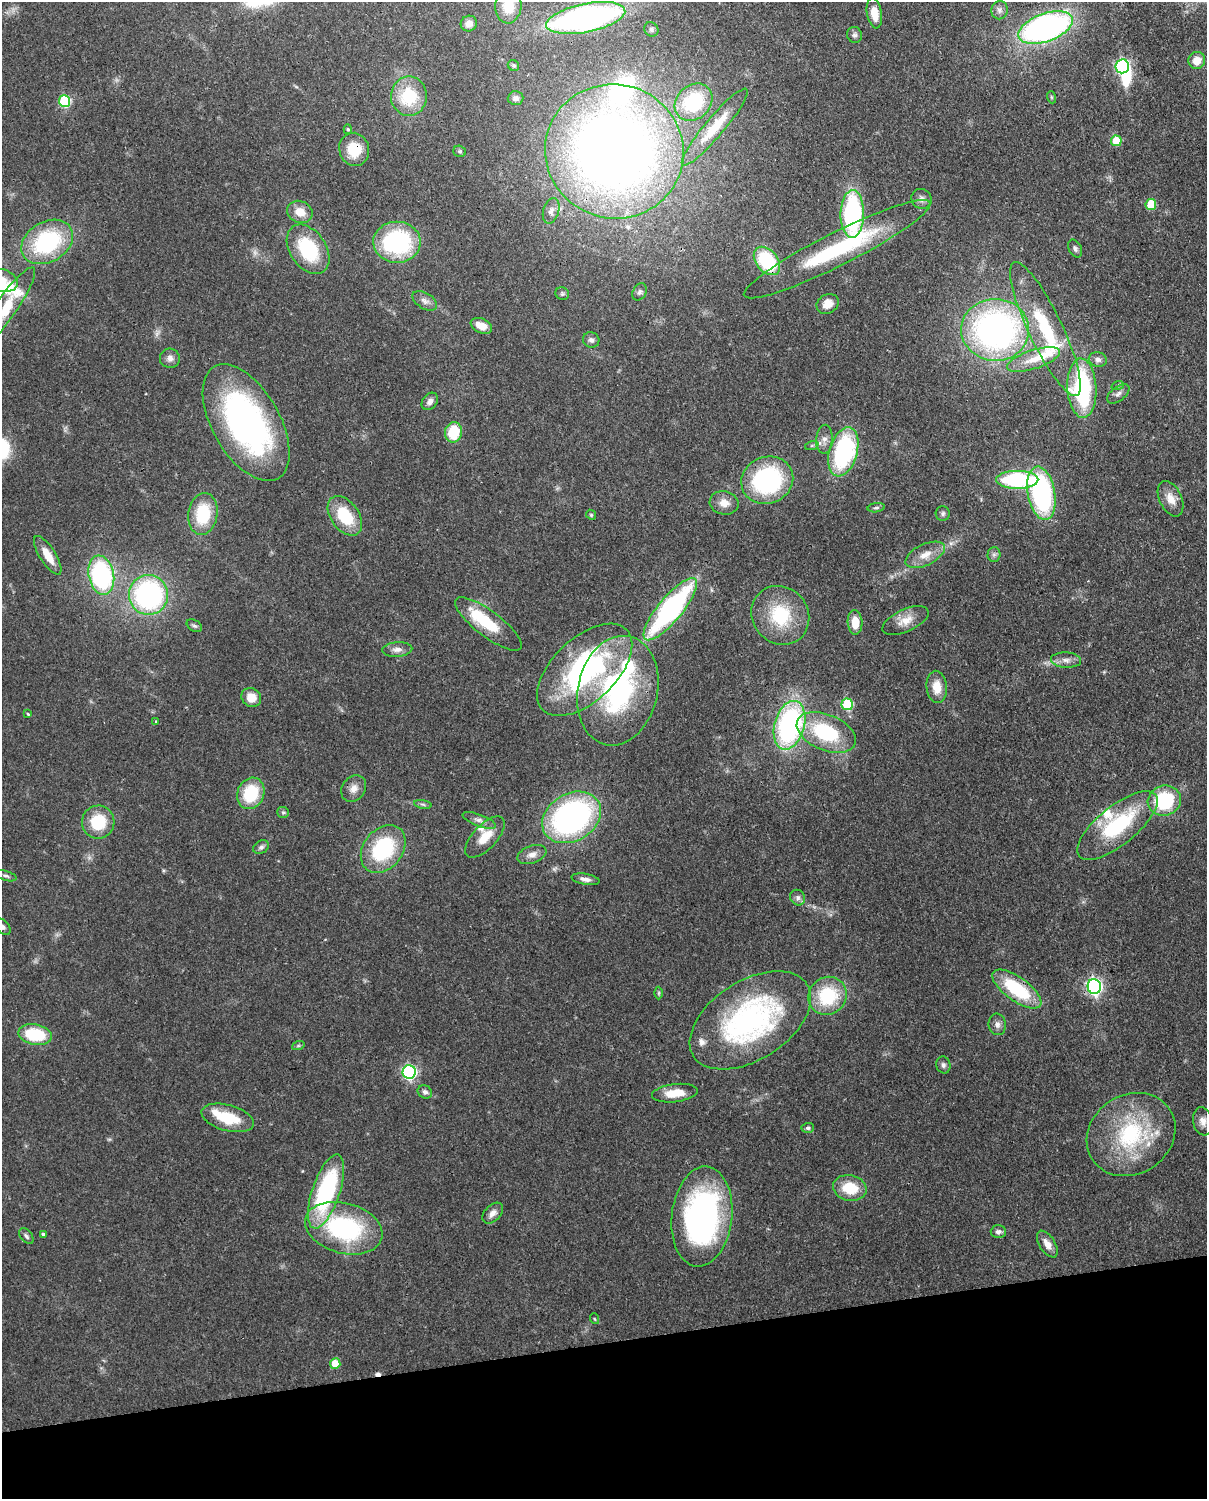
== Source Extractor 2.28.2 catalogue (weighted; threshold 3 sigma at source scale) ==
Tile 10 of 4 x 3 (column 2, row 3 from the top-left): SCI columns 1296-2500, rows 154-1650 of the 5000 x 4909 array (HDU 1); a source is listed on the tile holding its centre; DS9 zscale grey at full resolution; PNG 1209 x 1501 px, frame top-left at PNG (2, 2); each listed source drawn as its Kron ellipse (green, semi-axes under 4 px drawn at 4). Shown black and unused: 10% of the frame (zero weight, under 3 of 4 exposures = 7% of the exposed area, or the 3 px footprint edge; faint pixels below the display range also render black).
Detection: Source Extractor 2.28.2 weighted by HDU 2 'WHT'; one run over the whole footprint, this tile lists its part. Background 0.0858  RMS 0.0039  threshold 0.0177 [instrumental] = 3 sigma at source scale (4.5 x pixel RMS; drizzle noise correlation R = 1.50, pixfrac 1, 0.05/0.05 arcsec/px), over >= 5 px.
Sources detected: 143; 1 too faint to see at this stretch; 2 inside a brighter object's white glare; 1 cosmic-ray / hot-pixel residue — neither listed nor drawn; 8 inside a brighter listed object's ellipse — not listed separately; the other 131 listed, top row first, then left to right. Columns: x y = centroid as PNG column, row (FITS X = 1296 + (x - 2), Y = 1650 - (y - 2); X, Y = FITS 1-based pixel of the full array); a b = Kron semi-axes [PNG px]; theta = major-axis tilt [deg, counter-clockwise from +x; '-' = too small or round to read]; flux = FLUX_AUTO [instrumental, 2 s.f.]
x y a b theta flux
508 6 17 13 87 8.3
1000 10 9 8 - 1.7
874 13 15 7 -80 6.1
586 18 40 14 11 140
469 24 8 7 - 2.7
1046 27 28 14 19 140
651 29 7 6 - 1
855 35 8 7 - 1.2
1197 60 9 8 - 4.4
513 65 6 5 - 0.77
1122 66 7 7 - 73
409 96 20 18 89 18
1051 97 6 4 -71 0.57
515 98 8 7 - 1.5
65 101 6 5 - 32
694 102 20 17 42 22
715 127 50 9 50 11
348 129 5 4 - 0.64
1116 141 5 5 - 11
354 149 16 15 - 12
460 151 6 5 - 0.72
614 151 69 67 -18 420
921 199 10 9 - 2.1
1151 205 5 5 - 16
551 211 13 8 73 2.3
300 212 13 10 -22 5.6
852 214 24 11 89 65
47 242 27 20 30 42
397 242 23 20 0 47
1075 248 9 6 -63 1.2
308 249 27 18 -56 27
837 249 104 16 27 50
767 261 16 11 -50 29
2 280 16 11 -17 6.2
640 292 9 6 62 1.2
562 294 7 6 - 0.81
425 301 14 7 -31 2.1
828 304 11 9 30 3.9
6 308 48 10 56 15
481 326 11 7 -23 4.6
1045 329 73 17 -64 32
995 330 34 31 -2 150
591 340 8 7 - 1.5
170 358 10 9 - 2.3
1033 359 27 9 18 7.4
1098 360 9 7 -14 1.7
1118 385 6 4 19 0.59
1082 388 29 14 -87 50
1118 394 13 7 37 1.8
430 401 9 7 52 1.9
246 423 64 33 -60 120
454 432 10 8 79 14
824 439 14 8 87 2.7
812 445 7 4 19 0.69
843 452 25 14 73 57
767 480 26 23 21 56
1017 480 21 9 0 48
1041 493 27 13 -79 70
1171 499 19 11 -65 4.9
724 503 14 11 -12 4.4
876 508 8 4 7 0.85
203 514 21 14 81 19
943 514 7 7 - 0.93
591 515 5 4 - 0.55
345 516 22 14 -54 17
994 554 7 6 - 1.2
48 555 22 8 -58 6.3
925 555 21 10 25 5.5
101 575 20 12 -78 58
148 595 20 19 - 79
670 609 39 12 50 87
780 615 30 28 -49 23
905 621 25 11 24 5.4
855 622 12 7 -86 6.6
488 624 40 13 -37 19
194 626 8 5 -30 0.94
397 649 15 7 4 2.5
1066 660 15 7 -3 2.7
585 670 58 31 43 79
937 687 16 10 -85 5.7
618 691 55 40 77 74
251 697 10 9 - 5.3
847 704 6 5 - 24
28 714 4 4 - 0.44
156 721 3 3 - 0.4
790 725 25 15 74 82
826 732 31 18 -23 31
354 789 14 11 53 3.3
251 793 16 13 65 18
1164 801 17 15 16 28
423 804 9 4 -9 0.84
283 812 6 5 - 0.67
572 817 31 23 31 110
479 820 18 6 -21 2.3
98 822 16 16 - 16
1117 825 49 19 39 35
485 837 26 12 47 7.9
261 847 8 6 29 1.2
383 849 26 19 51 33
532 855 15 8 19 3
6 876 11 4 -17 1.2
585 879 14 5 -9 2.1
798 898 8 7 - 1.4
2 927 10 6 -46 1.4
1094 987 7 6 - 120
1017 989 29 12 -36 26
659 993 6 4 89 0.59
828 996 20 18 41 24
750 1020 67 39 33 93
997 1024 11 9 -83 2.1
35 1034 17 10 -11 21
298 1046 6 4 19 0.63
943 1065 8 7 - 1.2
409 1072 7 6 - 75
425 1092 7 6 - 1.4
675 1093 23 9 6 7.9
228 1118 27 13 -15 15
1203 1121 14 9 -79 2.8
808 1128 6 5 - 0.89
1131 1135 46 39 33 44
850 1188 17 13 -11 12
326 1191 39 14 71 56
493 1213 12 8 46 2.3
702 1216 50 30 84 120
344 1228 39 25 -15 54
998 1232 7 6 - 1.3
43 1234 4 4 - 0.92
26 1236 9 5 -51 1.1
1047 1244 15 8 -58 3.3
595 1319 5 3 - 0.39
335 1363 5 5 - 8.8
Overlapping masked pixels (flux is a lower limit): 5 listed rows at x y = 354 149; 614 151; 246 423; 572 817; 1017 989
Isophote crosses this tile's border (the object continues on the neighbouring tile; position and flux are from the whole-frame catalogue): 4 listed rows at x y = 508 6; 2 280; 6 308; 2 927